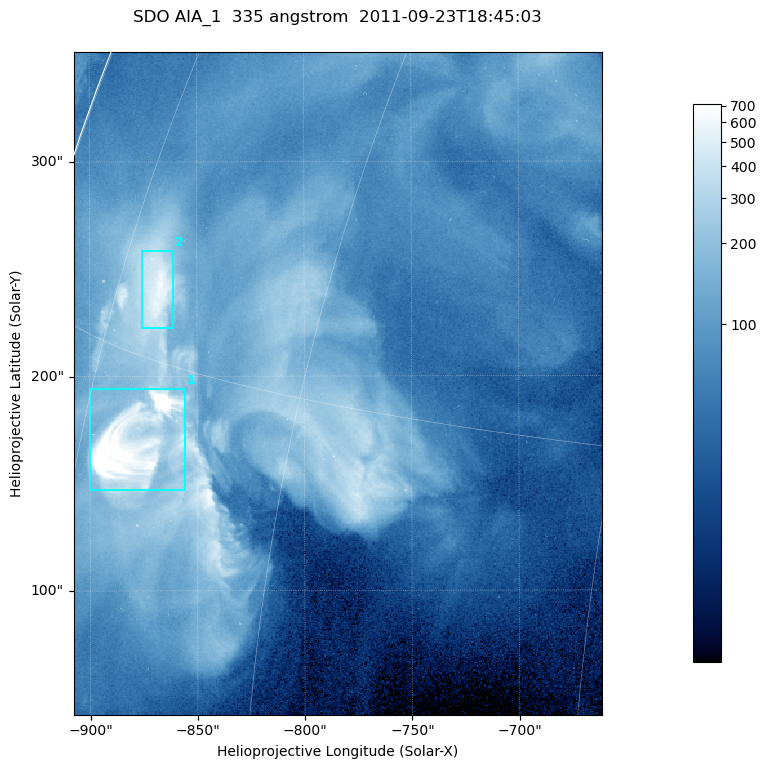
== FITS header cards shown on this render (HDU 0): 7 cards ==
TELESCOP= 'SDO     '           /
INSTRUME= 'AIA_1   '           /
WAVELNTH=                  335 /
WAVEUNIT= 'angstrom'           /
DATE-OBS= '2011-09-23T18:45:03.62' /
CTYPE1  = 'HPLN-TAN'           /
CTYPE2  = 'HPLT-TAN'           /

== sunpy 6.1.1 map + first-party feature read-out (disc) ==
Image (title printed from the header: SDO AIA_1  335 angstrom  2011-09-23T18:45:03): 410 x 514 px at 0.601 arcsec/px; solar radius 957 arcsec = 1592 px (partial field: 2.6% of the solar disc is inside the frame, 99% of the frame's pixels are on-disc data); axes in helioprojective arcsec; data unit not stated in the header (colour bar unlabelled)
Pointing: header CRPIX1/2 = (2042.06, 2043.86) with CRVAL1/2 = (0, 0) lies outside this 410 x 514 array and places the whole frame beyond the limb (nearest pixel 1.41 R_sun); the SolarSoft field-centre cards XCEN/YCEN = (-784.4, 196.5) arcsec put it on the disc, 1307 arcsec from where CRPIX/CRVAL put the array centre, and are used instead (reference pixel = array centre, CRVAL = XCEN/YCEN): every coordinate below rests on XCEN/YCEN
Orientation: roll -0.143 deg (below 1 deg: not rotated)
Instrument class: DISC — disc imager (sunpy class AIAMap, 335 A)
Bright regions (active regions / flare kernels): reference = the on-disc median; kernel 3 px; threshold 5 sigma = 299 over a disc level ~75.7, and >= 1.15x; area >= 210 px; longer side >= 5 px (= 3 arcsec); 2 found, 2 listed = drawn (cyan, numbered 1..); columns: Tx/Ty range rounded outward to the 2 arcsec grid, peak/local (2 s.f.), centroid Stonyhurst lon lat
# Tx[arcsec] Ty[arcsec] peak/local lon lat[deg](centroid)
1 -900..-856 146..196 19 -70 +13
2 -876..-860 222..260 8.4 -71 +17